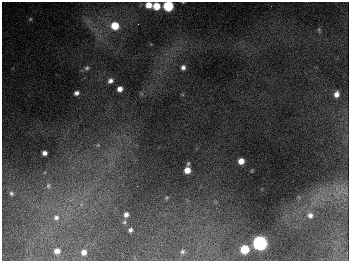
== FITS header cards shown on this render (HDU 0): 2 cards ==
NAXIS1  =                  347
NAXIS2  =                  259

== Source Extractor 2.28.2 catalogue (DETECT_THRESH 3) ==
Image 347 x 259 px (HDU 0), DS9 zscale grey, 1 PNG px = 1 image px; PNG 351 x 263 px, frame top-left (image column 1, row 259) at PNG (2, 2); no overlay
Background 680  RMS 50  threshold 149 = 3 sigma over >= 5 px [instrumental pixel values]
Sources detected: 32; all 32 listed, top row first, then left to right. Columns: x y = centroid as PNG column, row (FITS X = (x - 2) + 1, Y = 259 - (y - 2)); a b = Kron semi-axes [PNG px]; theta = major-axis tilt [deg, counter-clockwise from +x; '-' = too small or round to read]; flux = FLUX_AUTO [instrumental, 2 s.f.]
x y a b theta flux
149 5 6 5 - 4.1e+04
156 6 6 6 - 6.4e+04
168 6 6 6 - 2.6e+05
30 19 5 4 - 4.5e+03
138 24 3 2 - 2.7e+03
115 26 8 8 - 8.7e+04
319 30 7 4 -89 5.3e+03
183 67 5 5 - 1.3e+04
87 68 8 6 36 1.0e+04
110 81 7 6 - 1.4e+04
120 89 5 5 - 2.2e+04
76 93 5 4 - 1.3e+04
336 94 7 5 75 2.0e+04
98 145 6 5 - 6.1e+03
44 153 5 4 - 1.5e+04
241 161 5 5 - 3.5e+04
188 164 6 4 87 5.5e+03
187 170 5 5 - 3.8e+04
48 186 8 7 - 1.2e+04
340 191 9 4 45 1.3e+04
11 193 6 5 - 6.9e+03
167 198 6 4 21 4.7e+03
126 215 6 5 - 1.3e+04
310 215 8 7 - 1.8e+04
56 217 8 8 - 1.6e+04
124 222 5 4 - 4.9e+03
130 230 4 4 - 8.1e+03
260 243 7 7 - 1.1e+06
245 249 6 6 - 1.2e+05
57 251 5 5 - 1.8e+04
84 252 5 5 - 1.9e+04
182 252 6 5 - 6.3e+03
At the frame edge (FLAGS 8, measured only in part): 1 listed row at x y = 168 6